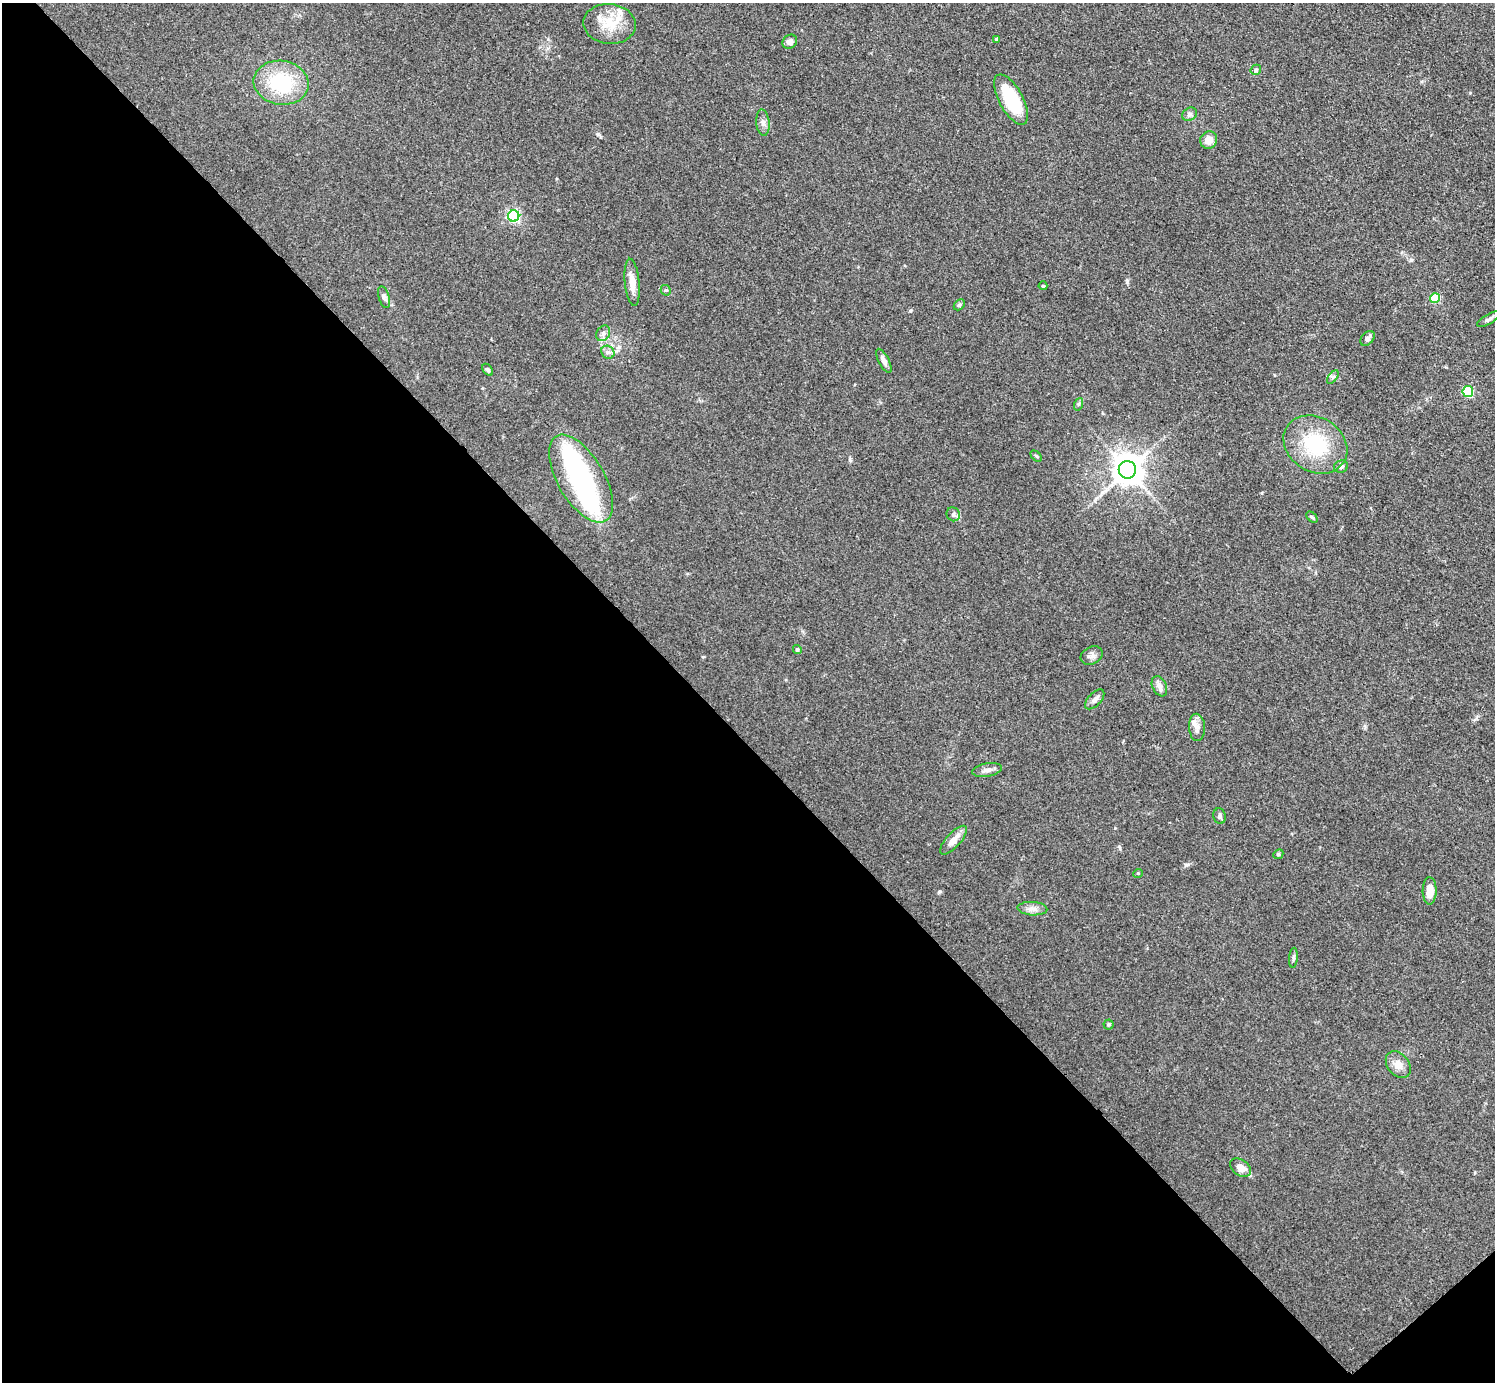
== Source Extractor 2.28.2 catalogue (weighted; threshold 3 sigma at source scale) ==
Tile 14 of 4 x 4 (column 2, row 4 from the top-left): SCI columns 1504-2996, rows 164-1543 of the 5990 x 5988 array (HDU 1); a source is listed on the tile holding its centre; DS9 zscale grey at full resolution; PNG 1497 x 1384 px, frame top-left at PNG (2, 3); each listed source drawn as its Kron ellipse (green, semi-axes under 4 px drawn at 4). Shown black and unused: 47% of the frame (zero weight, under 3 of 4 exposures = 1% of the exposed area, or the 3 px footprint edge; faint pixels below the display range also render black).
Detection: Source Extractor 2.28.2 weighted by HDU 2 'WHT'; one run over the whole footprint, this tile lists its part. Background 0.101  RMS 0.0065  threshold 0.0292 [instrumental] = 3 sigma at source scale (4.5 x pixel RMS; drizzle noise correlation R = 1.50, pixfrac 1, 0.05/0.05 arcsec/px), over >= 5 px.
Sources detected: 53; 2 inside a brighter object's white glare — neither listed nor drawn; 3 inside a brighter listed object's ellipse — not listed separately; the other 48 listed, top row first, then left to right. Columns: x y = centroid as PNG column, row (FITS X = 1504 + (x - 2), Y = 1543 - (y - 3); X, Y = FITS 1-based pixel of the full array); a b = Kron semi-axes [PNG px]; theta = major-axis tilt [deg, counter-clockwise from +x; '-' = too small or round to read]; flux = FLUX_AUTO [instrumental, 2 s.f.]
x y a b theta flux
609 24 26 20 -5 17
997 39 4 4 - 1.7
790 42 8 6 39 3.2
1256 70 6 5 - 1.1
281 83 27 22 -9 40
1011 100 28 12 -61 36
1190 114 8 6 34 1.8
763 123 13 6 -85 2.9
1209 140 9 8 - 6.5
514 216 6 5 - 85
632 282 24 7 -84 7.2
1043 286 4 4 - 0.7
666 290 5 5 - 0.95
384 297 11 5 -74 2
1435 298 5 5 - 27
959 305 6 4 45 0.97
1489 319 13 5 29 2
603 333 8 6 59 2.2
1368 338 8 6 49 2.1
608 352 7 6 - 2
884 361 13 5 -62 2.8
488 370 7 4 -56 1.2
1333 377 8 4 53 1.2
1468 391 5 5 - 45
1079 404 6 4 70 1
1315 445 33 27 -32 42
1036 456 7 4 -44 0.89
1341 467 7 6 - 1.7
1127 470 9 8 - 1100
581 479 49 23 -60 93
953 514 7 6 - 1.9
1312 517 7 4 -44 0.93
797 649 4 4 - 1.1
1092 655 11 8 28 2.9
1159 686 11 7 -66 3.6
1095 699 12 6 45 2.8
1197 727 13 8 -87 3.8
987 770 15 6 9 3.3
1220 816 8 6 -77 1.8
953 840 18 7 48 6.6
1278 854 5 4 - 0.82
1138 873 5 3 - 0.61
1430 891 13 7 89 8.4
1032 909 15 6 -3 3.8
1293 958 10 4 85 1.4
1108 1024 5 5 - 1
1398 1065 15 10 -51 5.6
1240 1168 11 8 -37 6.9
Unlisted compact peaks at least as high as the median listed source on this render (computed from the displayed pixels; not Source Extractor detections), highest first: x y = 598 134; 1411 260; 939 892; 1127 281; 910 311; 1186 865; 850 460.